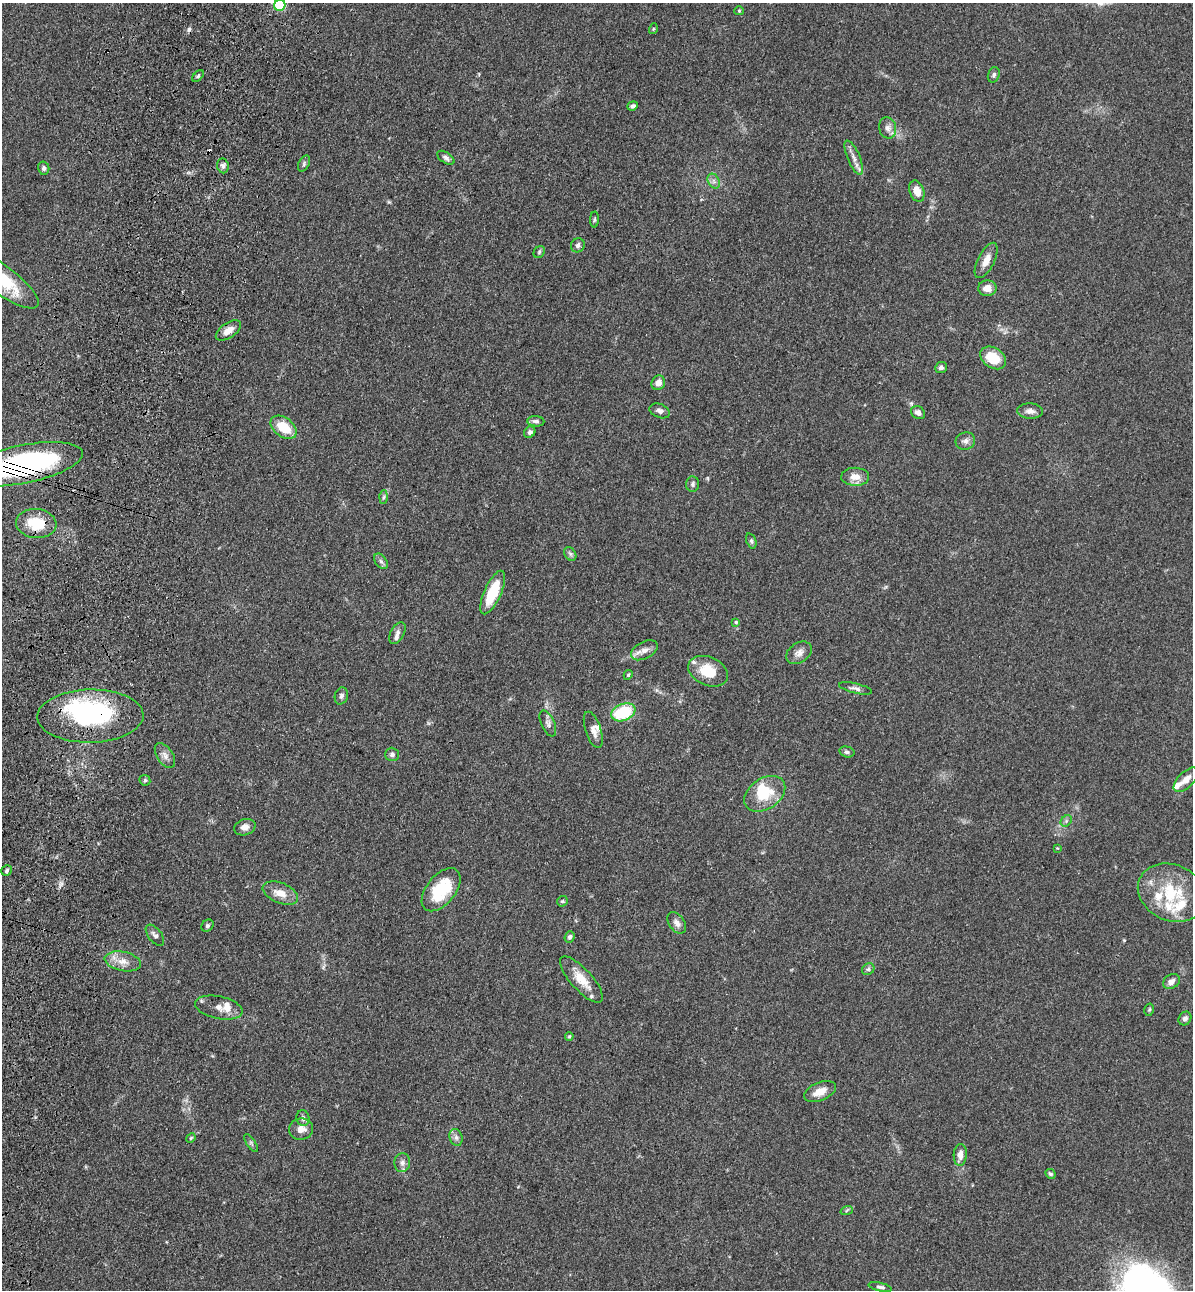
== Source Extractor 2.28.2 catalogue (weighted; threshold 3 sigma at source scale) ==
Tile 7 of 4 x 4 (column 3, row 2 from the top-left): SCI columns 2735-3925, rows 2615-3902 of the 5346 x 5227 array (HDU 1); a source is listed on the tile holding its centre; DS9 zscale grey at full resolution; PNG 1195 x 1292 px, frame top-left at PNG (2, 3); each listed source drawn as its Kron ellipse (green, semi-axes under 4 px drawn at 4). Shown black and unused: <1% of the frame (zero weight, under 3 of 4 exposures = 6% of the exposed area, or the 3 px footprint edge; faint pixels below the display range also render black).
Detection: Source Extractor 2.28.2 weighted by HDU 2 'WHT'; one run over the whole footprint, this tile lists its part. Background 0.0962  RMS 0.0061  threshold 0.0274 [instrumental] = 3 sigma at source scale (4.5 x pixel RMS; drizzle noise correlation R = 1.50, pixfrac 1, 0.05/0.05 arcsec/px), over >= 5 px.
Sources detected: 102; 2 inside a brighter object's white glare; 2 cosmic-ray / hot-pixel residue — neither listed nor drawn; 9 inside a brighter listed object's ellipse — not listed separately; the other 89 listed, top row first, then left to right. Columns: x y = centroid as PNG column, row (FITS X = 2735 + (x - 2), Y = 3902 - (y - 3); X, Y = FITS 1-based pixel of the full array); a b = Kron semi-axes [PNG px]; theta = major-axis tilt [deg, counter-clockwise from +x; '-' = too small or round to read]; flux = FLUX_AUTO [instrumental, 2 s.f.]
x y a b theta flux
280 5 5 5 - 47
739 11 4 4 - 0.67
653 29 5 3 - 0.58
994 75 8 5 71 1.5
198 76 7 4 46 1
633 106 5 4 - 1.6
888 128 11 8 -76 3.3
446 158 9 5 -33 1.8
854 158 18 6 -67 4
304 164 8 5 65 1.2
223 166 7 6 - 1.9
44 168 6 5 - 1.7
714 181 8 5 -60 2.1
917 191 11 7 -70 6.4
594 219 8 4 89 0.88
578 245 7 6 - 1.9
539 252 6 5 - 0.99
986 260 19 8 63 5.9
2 280 44 14 -36 35
987 288 9 8 - 5.3
228 330 14 7 34 5.2
993 358 14 10 -34 15
941 368 6 5 - 1.7
658 383 7 6 - 4.6
660 411 10 7 -22 2.5
1030 411 13 7 -2 3.4
918 413 7 6 - 2.7
536 421 8 5 -5 1.8
284 427 15 9 -37 16
530 432 6 5 - 1.6
965 441 10 8 20 2.6
23 464 61 19 11 130
855 477 14 9 -1 6.1
692 484 8 6 87 1.5
384 497 6 4 88 1
36 524 20 14 -6 18
751 541 8 5 -69 1.2
570 554 7 5 -59 1.4
381 561 9 5 -54 1.7
493 592 23 8 66 22
736 622 4 4 - 0.82
397 633 12 6 60 2.5
644 650 14 8 27 4.3
799 653 14 9 33 3.8
708 671 21 14 -23 17
628 675 5 4 - 0.82
856 688 17 5 -13 2.4
341 696 9 6 72 1.7
623 712 12 8 22 31
90 716 53 26 1 86
548 723 14 6 -65 2.6
593 730 19 8 -72 3.9
847 752 8 5 -14 1.5
392 754 7 6 - 1.8
165 755 14 8 -56 3.2
145 780 6 5 - 1
1186 780 15 7 45 4.7
765 794 22 15 34 20
1066 821 6 5 - 1.2
245 827 11 8 17 3.9
1057 848 4 4 - 0.47
7 870 6 5 - 1.5
441 890 25 14 51 27
280 893 18 10 -22 7.3
1172 893 35 28 -24 32
562 901 5 5 - 0.9
677 923 12 7 -53 3.2
208 926 7 5 44 1.2
155 935 12 6 -52 2.4
570 937 6 5 - 1.4
123 961 18 9 -11 6.6
868 969 7 5 43 1.3
581 980 29 10 -48 11
1171 982 9 7 34 3
219 1008 24 11 -12 6.5
1149 1010 6 4 78 0.92
1185 1018 7 6 - 1.8
569 1036 4 3 - 0.65
820 1092 17 9 23 6.5
303 1118 8 6 -80 2.1
301 1129 12 10 9 5.1
456 1137 8 6 -73 2.2
191 1138 5 4 - 0.67
251 1143 10 4 -55 1.2
960 1155 11 6 86 4.2
402 1163 9 8 - 2.6
1050 1174 5 4 - 1.2
847 1210 6 4 20 0.91
880 1287 12 4 -13 1.6
Overlapping masked pixels (flux is a lower limit): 3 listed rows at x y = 23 464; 36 524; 90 716
Isophote crosses this tile's border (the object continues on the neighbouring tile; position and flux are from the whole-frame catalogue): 3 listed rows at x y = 280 5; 2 280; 23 464